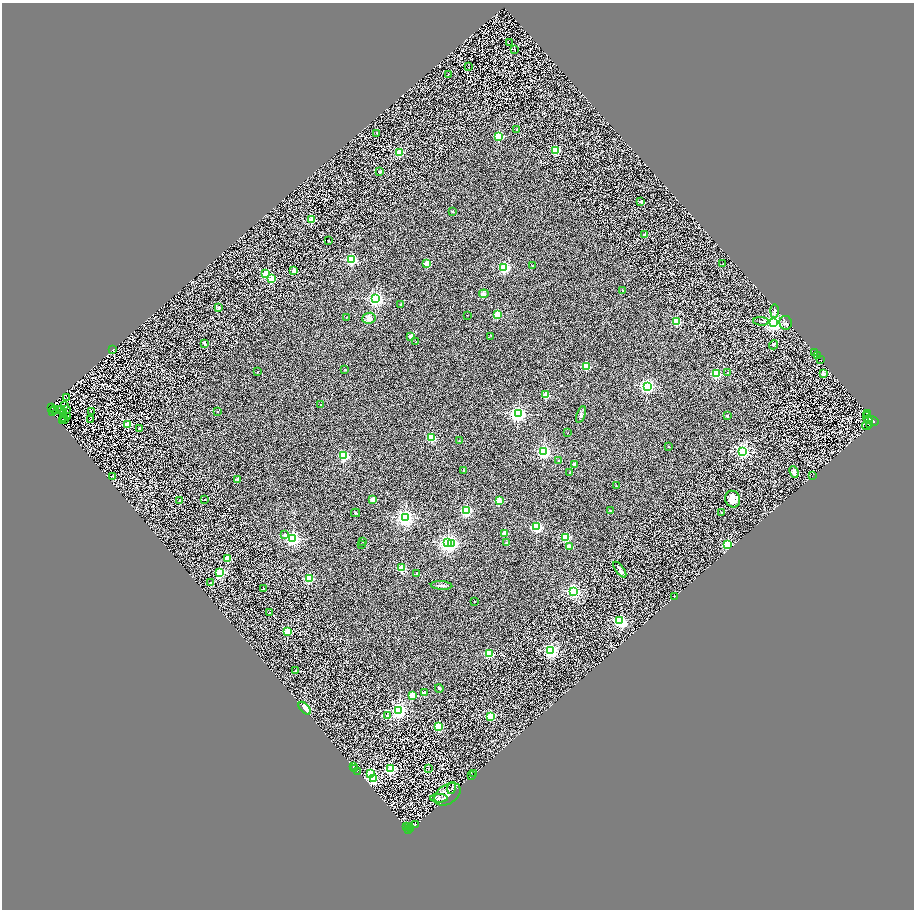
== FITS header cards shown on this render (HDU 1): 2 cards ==
NAXIS1  =                 1824
NAXIS2  =                 1815

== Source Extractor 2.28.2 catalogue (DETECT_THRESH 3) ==
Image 1824 x 1815 px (HDU 1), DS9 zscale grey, zoomed out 1/2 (1 PNG px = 2 x 2 image px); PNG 916 x 912 px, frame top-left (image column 1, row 1814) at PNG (2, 3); each listed source drawn as its Kron ellipse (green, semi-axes under 4 px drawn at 4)
Background 0.356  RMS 0.36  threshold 1.07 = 3 sigma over >= 5 px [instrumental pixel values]
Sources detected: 206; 44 cannot appear on this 1/2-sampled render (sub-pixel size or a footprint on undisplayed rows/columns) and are neither listed nor drawn; the other 162 listed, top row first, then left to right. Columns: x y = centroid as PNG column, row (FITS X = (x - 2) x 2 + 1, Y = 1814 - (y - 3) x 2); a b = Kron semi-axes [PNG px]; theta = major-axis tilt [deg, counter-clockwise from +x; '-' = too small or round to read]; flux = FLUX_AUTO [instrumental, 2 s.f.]
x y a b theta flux
509 43 2 1 - 160
514 49 2 2 - 140
469 67 2 2 - 34
448 74 2 2 - 100
517 129 2 2 - 38
377 133 2 2 - 170
499 136 3 3 - 6600
556 150 3 3 - 4600
400 152 3 3 - 3600
380 172 2 2 - 400
641 202 2 2 - 450
452 212 3 2 - 49
311 220 3 2 - 3000
645 235 2 2 - 430
329 240 2 2 - 90
351 260 3 3 - 9700
427 264 2 2 - 2400
723 264 2 2 - 19
532 266 2 2 - 72
504 267 3 3 - 13000
293 270 2 2 - 750
266 273 3 3 - 2900
272 279 3 3 - 4400
623 290 3 2 - 44
484 294 5 2 - 390
376 299 3 3 - 26000
401 305 2 2 - 350
219 308 4 3 - 140
774 311 7 3 88 93
467 315 2 1 - 32
497 315 3 3 - 2900
346 317 2 1 - 46
369 318 7 5 8 380
761 321 8 2 -4 84
677 322 3 3 - 4600
774 322 3 3 - 47000
786 323 7 6 - 160
410 336 2 2 - 680
491 336 2 1 - 21
416 342 3 2 - 37
204 343 4 3 - 110
774 345 4 4 - 120
113 350 2 2 - 21
815 353 2 1 - 55
817 356 3 2 - 1200
821 360 3 1 - 1300
586 366 3 2 - 3500
345 370 3 3 - 51
258 372 3 2 - 39
727 372 2 2 - 34
716 374 3 3 - 7200
823 374 2 2 - 1200
647 386 3 3 - 22000
546 395 3 2 - 2500
66 397 3 1 - 30
321 405 2 2 - 130
65 406 4 2 - 44
52 408 2 1 - 21
54 409 2 1 - 21
61 410 2 1 - 16
66 410 2 1 - 56
52 411 3 2 - 35
91 412 3 1 - 40
217 412 2 1 - 55
64 413 2 1 - 36
867 413 3 1 - 490
518 414 3 3 - 30000
581 414 9 4 69 170
727 416 2 2 - 340
867 416 2 1 - 630
64 417 2 1 - 23
68 417 3 1 - 32
65 419 2 1 - 19
63 420 3 1 - 31
90 420 3 2 - 29
868 420 4 3 - 17000
873 421 6 3 -35 33000
869 424 3 2 - 5700
128 425 3 3 - 2900
867 426 5 2 - 6100
140 428 2 2 - 290
568 432 2 1 - 23
431 438 3 3 - 5000
459 441 2 2 - 68
669 446 2 2 - 74
543 451 3 3 - 19000
742 451 3 3 - 23000
344 456 3 3 - 7700
559 461 2 2 - 70
575 464 2 2 - 610
464 470 2 2 - 200
570 472 2 2 - 88
794 472 6 3 -69 240
113 476 3 2 - 26
812 476 2 1 - 530
238 480 2 2 - 550
616 486 2 2 - 63
205 499 3 2 - 21
373 499 2 2 - 1200
733 499 8 7 - 560
179 500 3 2 - 32
499 501 3 2 - 3100
466 511 3 3 - 11000
610 511 2 2 - 98
722 512 2 2 - 130
355 513 4 3 - 64
405 517 3 3 - 35000
537 527 3 3 - 10000
505 533 2 2 - 1700
285 535 2 2 - 270
565 537 3 3 - 5600
292 538 3 3 - 24000
363 541 2 2 - 60
448 542 3 3 - 29000
451 543 3 3 - 7600
506 543 2 2 - 350
361 544 2 2 - 120
727 545 3 3 - 7400
569 546 2 2 - 910
227 558 2 2 - 2400
402 568 3 3 - 3500
620 570 9 4 -53 190
220 572 3 3 - 9700
417 574 2 2 - 250
309 578 3 3 - 7700
210 583 2 2 - 74
442 585 11 3 -4 190
263 588 2 2 - 84
573 591 3 3 - 19000
674 597 2 1 - 120
474 601 2 1 - 55
269 613 2 2 - 90
620 621 4 3 - 18000
288 631 3 3 - 4600
551 650 3 3 - 19000
489 654 3 3 - 4300
295 670 3 2 - 22
439 688 4 3 - 61
425 693 2 2 - 700
413 695 2 2 - 2300
305 708 8 4 -48 930
399 710 3 3 - 26000
388 716 2 2 - 400
490 716 3 3 - 5600
439 726 3 3 - 5500
353 767 2 1 - 74
355 768 2 1 - 63
391 769 3 3 - 10000
428 769 2 1 - 34
357 771 2 2 - 1700
371 774 3 3 - 8600
474 774 2 1 - 360
471 776 2 1 - 450
373 779 3 3 - 8800
452 788 6 4 73 140
447 794 14 9 35 750
439 798 9 4 -1 140
415 824 3 2 - 7.9
407 827 2 2 - 350
408 827 3 1 - 280
411 829 2 1 - 210
409 830 2 1 - 1400
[44 sub-pixel or undisplayed-footprint detections neither listed nor drawn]